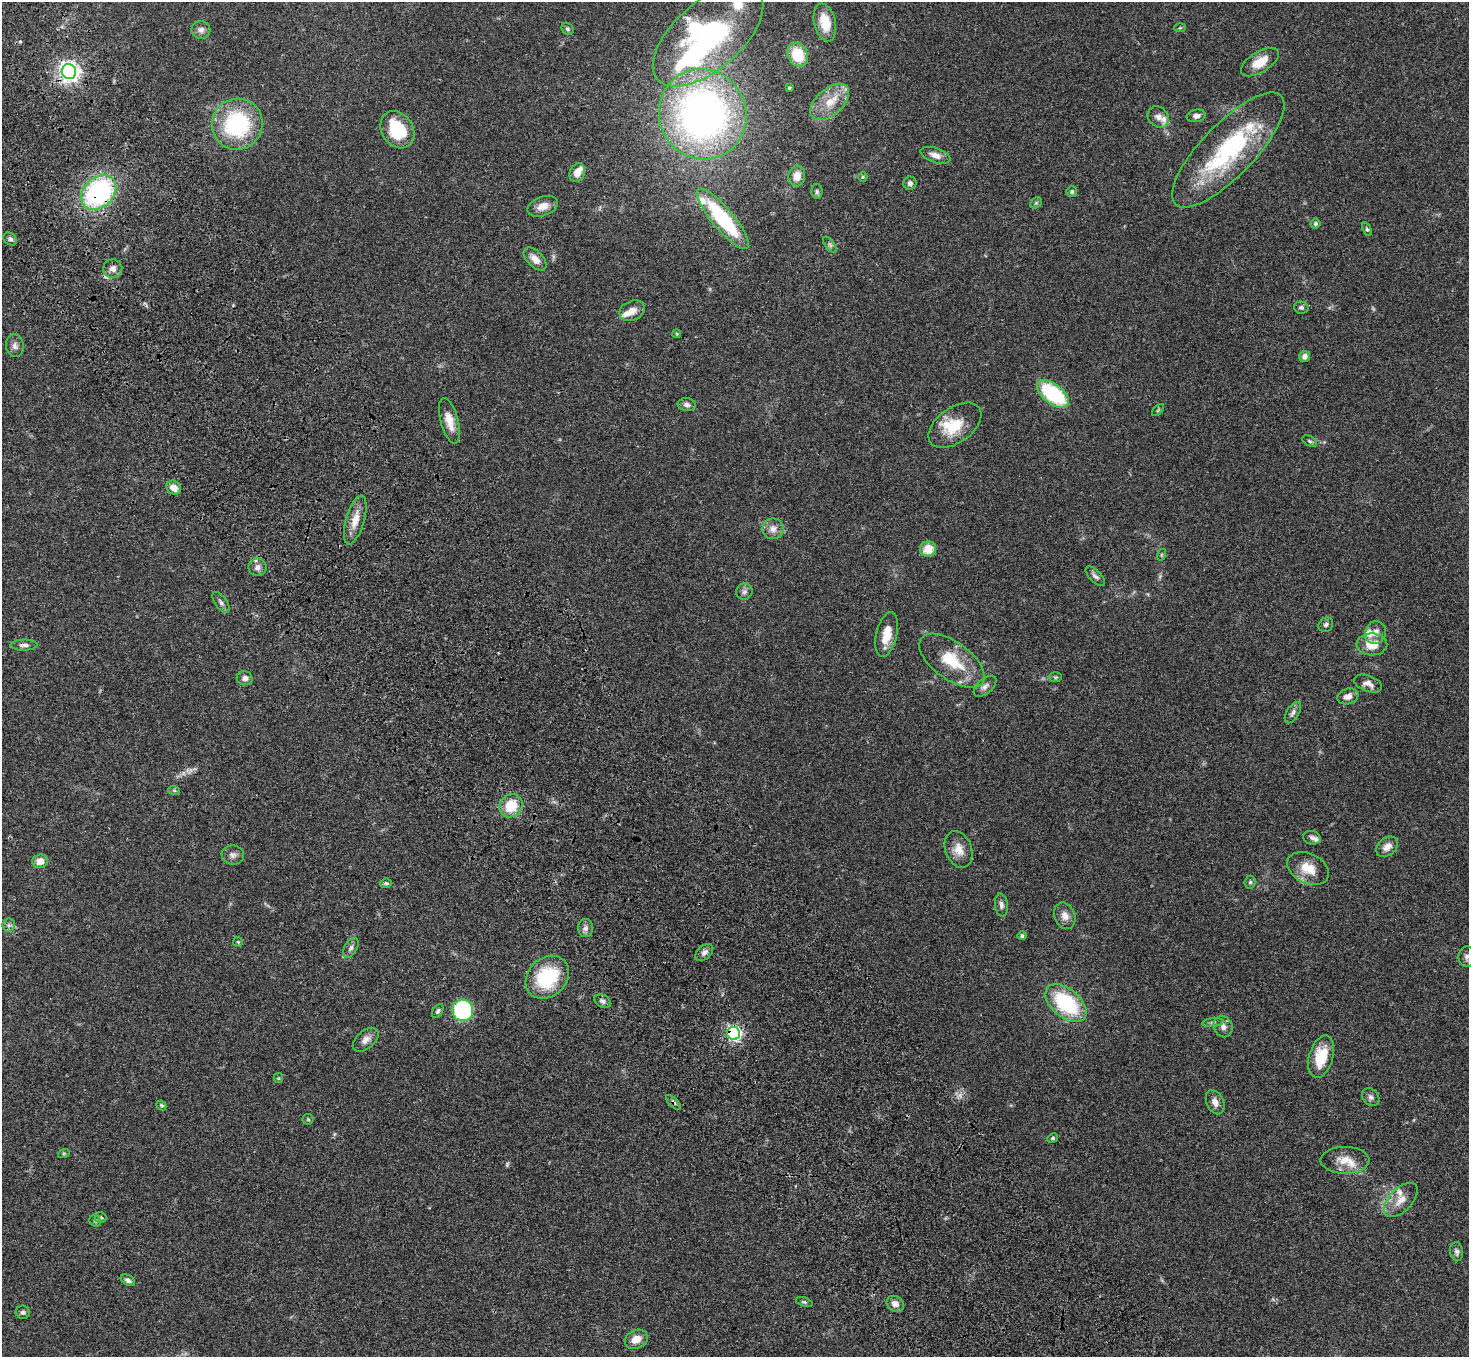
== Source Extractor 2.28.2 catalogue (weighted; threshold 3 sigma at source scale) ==
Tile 11 of 4 x 4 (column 3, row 3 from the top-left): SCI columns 3039-4505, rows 1733-3087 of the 6075 x 6036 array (HDU 1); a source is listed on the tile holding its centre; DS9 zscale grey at full resolution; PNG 1471 x 1359 px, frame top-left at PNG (2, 2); each listed source drawn as its Kron ellipse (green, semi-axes under 4 px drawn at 4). Shown black and unused: <1% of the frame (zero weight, under 3 of 4 exposures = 6% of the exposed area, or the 3 px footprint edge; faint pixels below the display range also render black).
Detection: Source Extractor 2.28.2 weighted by HDU 2 'WHT'; one run over the whole footprint, this tile lists its part. Background 0.0482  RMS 0.0054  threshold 0.0243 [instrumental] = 3 sigma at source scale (4.5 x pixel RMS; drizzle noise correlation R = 1.50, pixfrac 1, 0.05/0.05 arcsec/px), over >= 5 px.
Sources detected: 127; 2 too faint to see at this stretch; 2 inside a brighter object's white glare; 1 cosmic-ray / hot-pixel residue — neither listed nor drawn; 10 inside a brighter listed object's ellipse — not listed separately; the other 112 listed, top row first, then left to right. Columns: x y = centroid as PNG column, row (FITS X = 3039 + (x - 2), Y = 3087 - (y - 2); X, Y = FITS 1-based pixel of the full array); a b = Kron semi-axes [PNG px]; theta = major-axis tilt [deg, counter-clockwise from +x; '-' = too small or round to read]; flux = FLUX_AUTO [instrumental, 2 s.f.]
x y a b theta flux
825 22 19 10 -77 11
1180 28 5 3 - 0.55
568 29 7 5 -48 1
201 30 9 9 - 2.4
708 36 67 34 41 120
798 55 12 10 -63 16
1260 62 21 10 32 9.9
69 72 7 7 - 310
789 88 3 3 - 0.67
830 102 23 13 41 11
703 114 46 43 -65 230
1196 116 9 6 11 2.3
1158 117 11 9 -42 3.3
237 124 26 25 - 53
397 130 20 15 -56 25
1228 150 76 26 46 69
935 155 15 7 -18 3.5
577 173 10 7 67 4.7
797 176 10 8 83 5.8
863 177 5 4 - 0.61
910 183 7 6 - 2
817 191 7 5 -88 1.1
99 192 20 14 44 86
1072 192 5 5 - 1.2
1036 203 6 5 - 0.89
543 206 16 9 20 5.1
723 219 38 10 -50 50
1315 224 5 5 - 1.1
1367 229 7 4 -65 0.86
10 239 7 5 -42 1.5
830 245 9 4 -54 1.3
535 259 14 8 -45 4.7
113 269 10 9 - 3.4
1301 308 7 6 - 1.3
632 311 13 9 25 4.7
677 334 4 3 - 0.59
15 346 11 9 -80 2.5
1305 356 5 5 - 2.6
1053 394 18 10 -38 42
687 405 9 6 -8 1.9
1158 410 7 4 45 0.8
449 421 23 9 -75 7.1
955 425 30 17 36 16
1309 441 8 5 -27 0.95
174 488 8 6 -39 4.9
355 520 25 9 74 7.3
773 529 11 10 - 4
928 549 8 7 - 8.6
1161 555 6 4 71 0.59
257 567 9 9 - 2.6
1095 576 12 5 -45 2
744 592 8 8 - 1.9
221 602 12 6 -54 1.7
1326 625 8 7 - 1.4
1375 633 11 10 - 4
887 635 23 10 76 9.3
1372 644 15 11 -2 8.8
24 645 13 5 1 2.1
952 661 38 18 -36 21
1056 677 6 5 - 0.83
245 678 8 7 - 2.5
1368 683 14 8 -21 3.5
985 686 13 7 40 2.5
1348 696 11 7 17 4
1293 713 12 6 58 2
174 790 6 4 -19 0.64
511 806 12 10 44 14
1312 838 9 6 -12 1.8
1387 847 12 8 38 4
959 849 19 13 -69 6.6
233 855 11 9 -8 2.4
40 861 8 7 - 5.3
1308 868 22 14 -25 11
1250 882 6 5 - 1
386 883 6 4 8 1
1001 905 11 6 -83 1.9
1065 916 13 10 -67 3.9
9 925 6 6 - 1.4
585 928 9 7 85 2.2
1022 936 4 4 - 1.2
238 942 5 4 - 0.6
351 948 11 6 60 1.9
704 953 10 6 42 2.1
1467 957 10 8 89 2.2
547 977 24 19 44 34
603 1001 9 6 -29 1.7
1066 1003 24 14 -40 41
463 1010 11 10 - 61
438 1011 7 5 59 1.1
1213 1022 10 4 5 1.3
1223 1027 11 9 -68 2.8
734 1033 6 6 - 110
366 1040 15 9 40 3.4
1321 1057 22 12 74 16
278 1078 5 4 - 0.63
1371 1097 10 7 -47 1.9
673 1102 9 4 -45 1.2
1215 1102 12 8 -65 3.8
161 1105 5 4 - 0.77
308 1119 5 5 - 0.7
1053 1138 5 4 - 0.92
64 1153 6 3 18 0.55
1345 1160 24 13 -1 8.6
1401 1200 21 11 46 6.4
100 1218 6 5 - 1
95 1221 6 5 - 0.88
1457 1252 9 6 -82 1.6
128 1280 8 5 -30 1.6
804 1302 8 4 -18 0.94
895 1304 9 7 -36 3.8
23 1312 7 6 - 1.4
636 1339 12 9 25 5.9
Overlapping masked pixels (flux is a lower limit): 5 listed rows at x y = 69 72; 99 192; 723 219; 734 1033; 673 1102
Isophote crosses this tile's border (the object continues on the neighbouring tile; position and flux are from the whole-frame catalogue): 1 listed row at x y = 1467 957